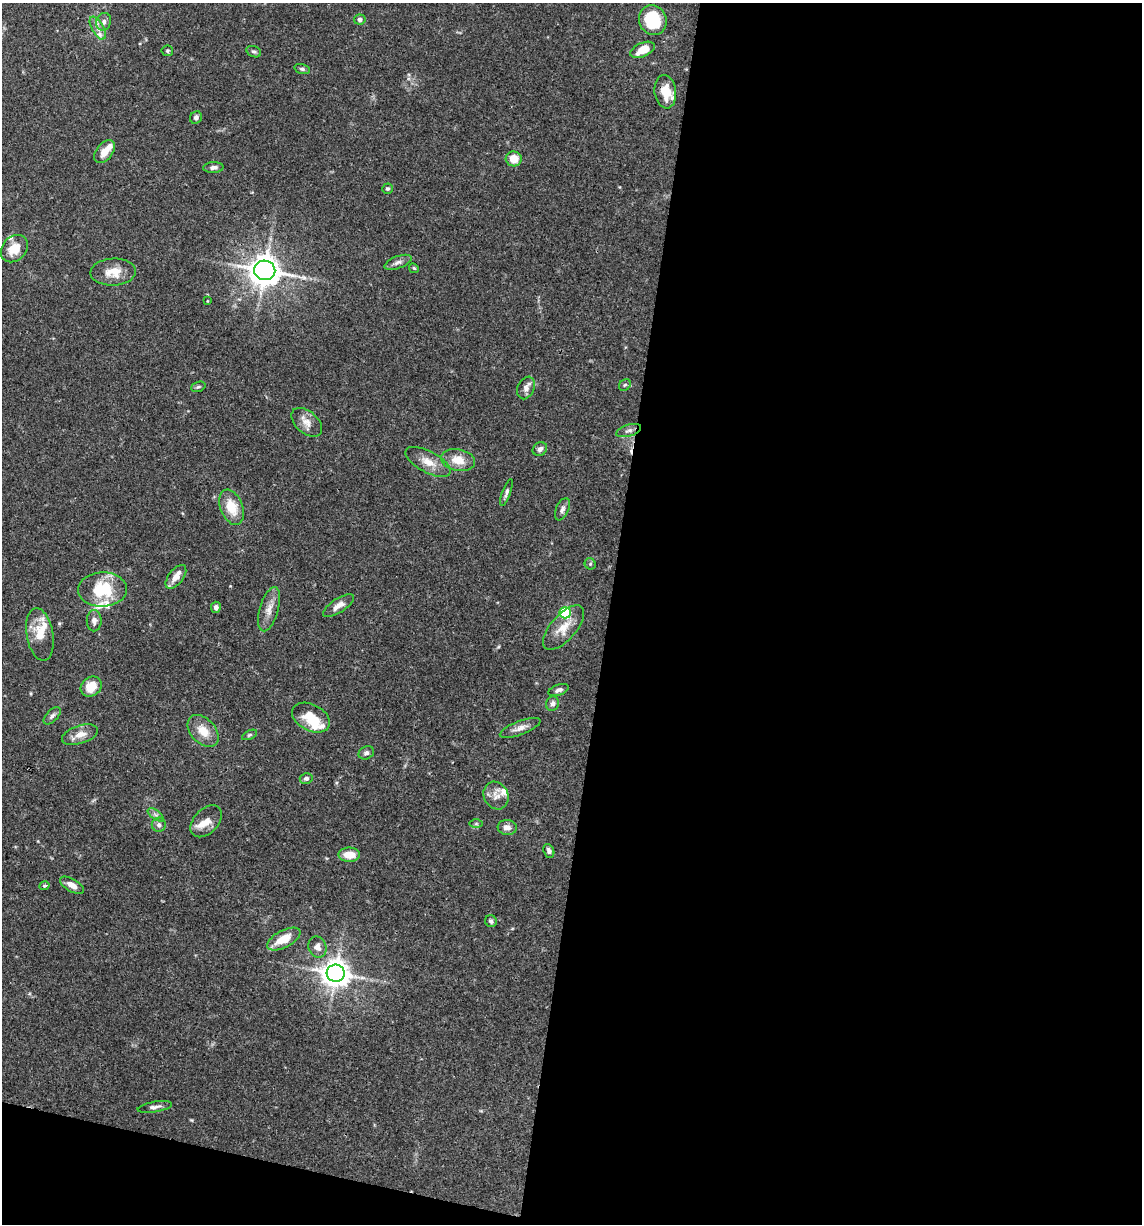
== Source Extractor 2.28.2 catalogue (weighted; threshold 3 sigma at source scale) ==
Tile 16 of 4 x 4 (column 4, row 4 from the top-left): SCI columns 3656-4795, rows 3-1224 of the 4913 x 4894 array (HDU 1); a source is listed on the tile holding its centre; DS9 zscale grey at full resolution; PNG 1144 x 1226 px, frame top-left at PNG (2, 3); each listed source drawn as its Kron ellipse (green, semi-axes under 4 px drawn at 4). Shown black and unused: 49% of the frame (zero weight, under 3 of 4 exposures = <1% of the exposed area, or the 3 px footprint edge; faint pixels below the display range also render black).
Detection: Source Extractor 2.28.2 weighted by HDU 2 'WHT'; one run over the whole footprint, this tile lists its part. Background 0.062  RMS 0.003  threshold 0.0136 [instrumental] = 3 sigma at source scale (4.5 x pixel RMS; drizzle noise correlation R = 1.50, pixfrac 1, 0.05/0.05 arcsec/px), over >= 5 px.
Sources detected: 79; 1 cosmic-ray / hot-pixel residue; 1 long thin detection or spike segment (spike, bleed or trail) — neither listed nor drawn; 10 inside a brighter listed object's ellipse — not listed separately; the other 67 listed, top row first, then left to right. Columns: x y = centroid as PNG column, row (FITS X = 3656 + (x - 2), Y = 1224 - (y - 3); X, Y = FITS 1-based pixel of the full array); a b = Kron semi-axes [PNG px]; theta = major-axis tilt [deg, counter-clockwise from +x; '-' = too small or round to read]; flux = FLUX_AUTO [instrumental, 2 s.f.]
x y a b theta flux
360 19 6 5 - 0.87
653 20 15 13 -65 13
104 22 9 7 74 1.4
98 28 13 6 -60 1.9
642 50 13 7 24 4.7
167 51 6 5 - 0.43
254 52 7 5 -23 0.64
302 69 8 4 -14 0.59
665 92 17 10 -83 6.3
196 117 6 5 - 0.86
105 152 13 8 51 3.2
514 159 8 7 - 4.1
213 168 10 5 3 1.1
388 189 5 5 - 0.56
14 249 15 11 47 4.9
398 262 14 6 20 1.4
414 268 5 4 - 0.39
265 270 10 10 - 390
113 272 23 13 2 4.9
207 301 3 2 - 0.21
625 385 6 5 - 0.55
198 387 7 5 18 0.56
526 388 12 8 66 1.7
307 422 18 11 -40 2.8
629 431 13 5 18 1.3
540 449 7 6 - 1.1
458 460 17 11 -10 4.3
428 462 25 10 -28 4
506 493 14 4 71 0.96
232 507 18 11 -68 6.5
562 509 12 6 66 1.2
590 564 6 5 - 0.5
176 577 14 7 53 2.7
102 589 24 17 1 13
339 606 17 7 34 2.2
216 607 5 5 - 1
269 609 23 9 74 3.1
565 613 5 5 - 29
94 621 10 7 90 1.5
564 628 27 12 48 5.1
40 635 26 13 -80 6
91 686 11 9 37 5.1
559 690 10 5 19 1
552 704 7 6 - 1.2
52 716 11 5 45 1
311 718 20 13 -28 6.7
520 728 21 7 20 2.2
203 731 18 12 -47 4.9
80 735 19 9 17 3.2
249 735 8 4 27 0.47
366 753 8 6 26 0.88
306 778 6 5 - 0.83
496 796 14 12 -60 2.7
156 815 9 4 -35 0.83
206 821 19 12 47 3.2
476 824 6 4 0 0.53
159 825 7 7 - 1.1
507 827 9 7 -3 1.9
549 851 7 5 -68 0.95
349 855 11 7 0 4.5
72 885 13 6 -31 2.8
45 886 5 4 - 0.46
491 921 6 5 - 0.84
284 939 18 8 28 6.2
317 947 11 9 -68 1.9
336 973 9 8 - 340
155 1107 17 5 9 1.3